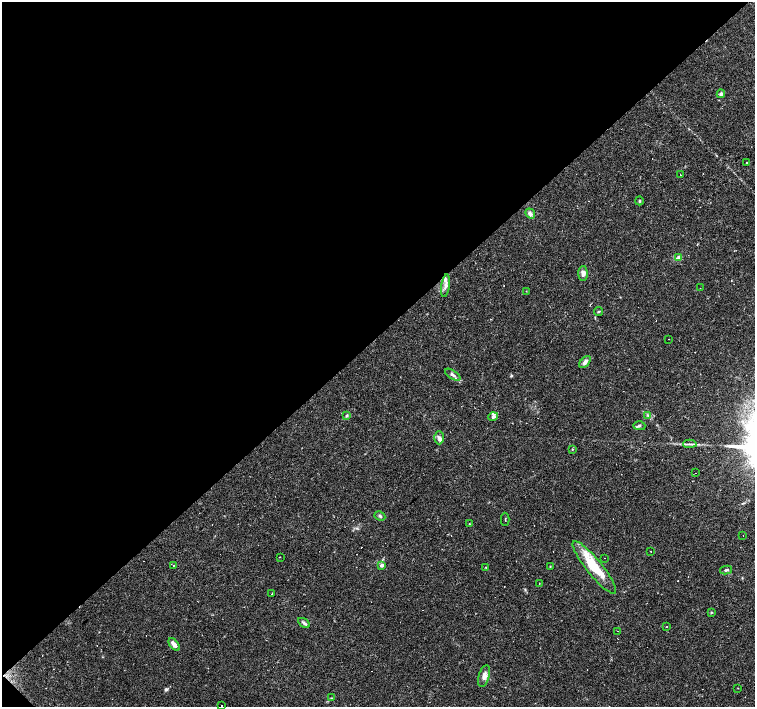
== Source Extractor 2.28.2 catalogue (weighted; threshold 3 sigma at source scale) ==
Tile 5 of 4 x 4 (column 1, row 2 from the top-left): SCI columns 1-1505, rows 2971-4379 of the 6021 x 6006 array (HDU 1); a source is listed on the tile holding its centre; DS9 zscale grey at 2 x 2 block average (1 PNG px = mean of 2 x 2 image px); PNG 757 x 709 px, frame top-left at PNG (2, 2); each listed source drawn as its Kron ellipse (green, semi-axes under 4 px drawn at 4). Shown black and unused: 48% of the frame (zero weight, under 2 of 3 exposures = <1% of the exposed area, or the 3 px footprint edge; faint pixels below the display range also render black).
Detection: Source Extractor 2.28.2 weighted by HDU 2 'WHT'; one run over the whole footprint, this tile lists its part. Background 0.0408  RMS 0.0037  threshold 0.0165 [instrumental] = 3 sigma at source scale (4.5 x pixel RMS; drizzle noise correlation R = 1.50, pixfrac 1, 0.0396/0.0396 arcsec/px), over >= 5 px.
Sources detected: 85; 1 inside a brighter object's white glare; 34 cosmic-ray / hot-pixel residue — neither listed nor drawn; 4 inside a brighter listed object's ellipse — not listed separately; the other 46 listed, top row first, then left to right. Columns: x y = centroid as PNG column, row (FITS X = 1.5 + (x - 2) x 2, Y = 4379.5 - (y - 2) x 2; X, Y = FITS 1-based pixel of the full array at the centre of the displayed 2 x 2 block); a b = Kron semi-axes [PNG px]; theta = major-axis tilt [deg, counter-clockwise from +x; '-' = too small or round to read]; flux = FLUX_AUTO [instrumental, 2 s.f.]
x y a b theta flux
721 94 4 4 - 1.8
746 163 2 2 - 1.2
680 174 2 2 - 0.26
639 201 4 3 - 0.86
530 213 5 4 - 3.6
679 257 4 2 - 0.98
583 273 7 4 89 4
446 286 11 4 82 3.9
700 288 2 2 - 0.35
526 291 2 2 - 0.31
598 311 4 2 - 0.77
668 339 2 2 - 2
585 362 7 4 48 3.5
453 375 9 4 -33 2.6
347 415 4 3 - 1.5
648 415 4 2 - 0.76
493 417 5 4 - 2.6
639 426 6 3 0 1.6
439 438 6 5 - 3.1
690 444 7 2 2 1.7
572 449 3 2 - 0.62
695 473 2 2 - 0.77
380 516 5 3 - 1.3
505 519 6 2 -89 0.61
469 524 2 2 - 0.37
743 535 2 2 - 0.29
651 552 2 2 - 1.7
280 557 2 2 - 0.42
604 558 2 2 - 3.5
173 565 2 2 - 0.95
382 565 3 3 - 5.4
550 566 3 2 - 0.43
486 567 2 2 - 0.46
594 567 33 8 -51 37
726 570 6 3 10 1.3
539 583 2 2 - 0.37
272 594 2 2 - 2
711 612 3 3 - 0.7
304 623 6 4 -33 2
667 627 2 2 - 0.48
617 631 2 2 - 0.71
174 645 7 4 -53 5.4
484 676 11 5 73 5.2
738 688 2 2 - 0.4
331 698 3 2 - 0.53
221 705 2 2 - 0.44
Diffuse or blended objects may show on this block-average render without a row.